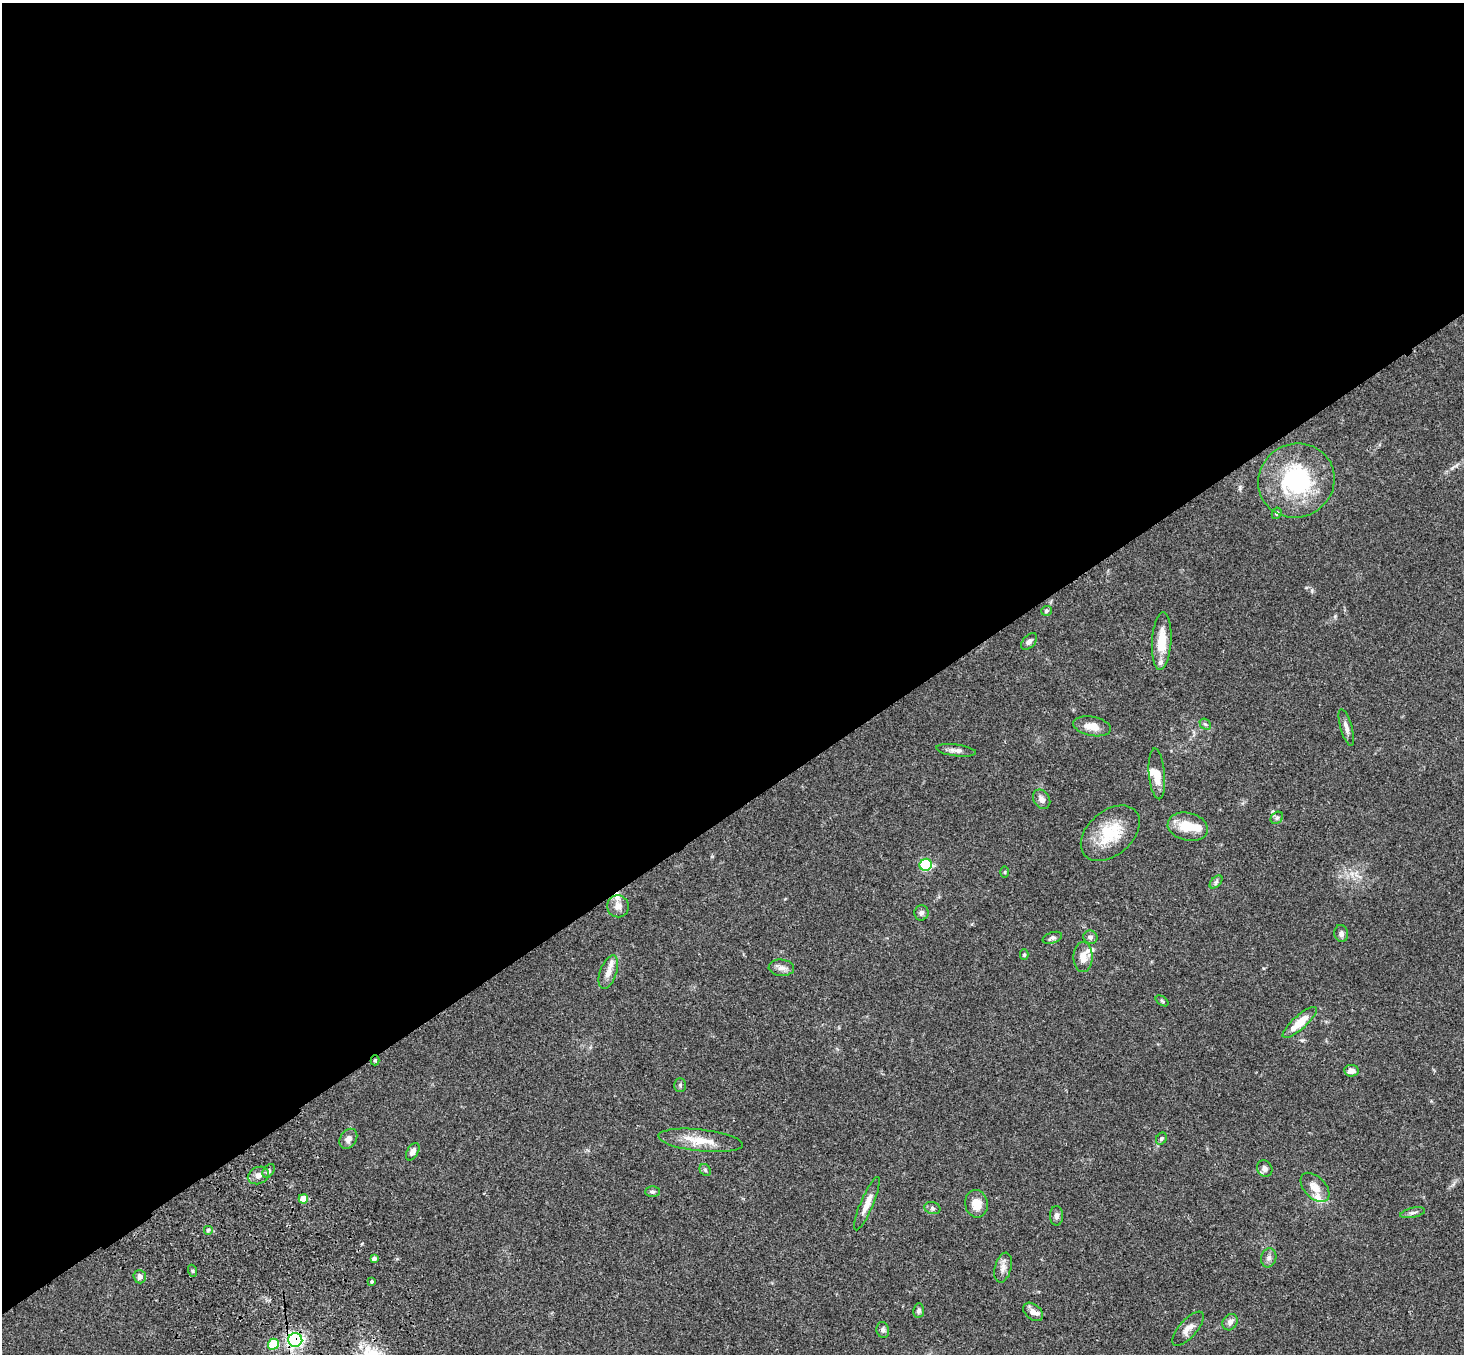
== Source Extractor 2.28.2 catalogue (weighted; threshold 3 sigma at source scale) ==
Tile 2 of 4 x 4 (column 2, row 1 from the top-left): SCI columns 1569-3030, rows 4429-5780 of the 6059 x 6016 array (HDU 1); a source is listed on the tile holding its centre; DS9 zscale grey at full resolution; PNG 1466 x 1356 px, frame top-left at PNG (2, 3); each listed source drawn as its Kron ellipse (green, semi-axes under 4 px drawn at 4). Shown black and unused: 60% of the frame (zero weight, under 3 of 4 exposures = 6% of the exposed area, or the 3 px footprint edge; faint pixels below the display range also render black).
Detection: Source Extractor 2.28.2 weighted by HDU 2 'WHT'; one run over the whole footprint, this tile lists its part. Background 0.0606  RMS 0.0057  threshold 0.0254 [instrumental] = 3 sigma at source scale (4.5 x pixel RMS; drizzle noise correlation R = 1.50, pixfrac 1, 0.05/0.05 arcsec/px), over >= 5 px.
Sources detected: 68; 2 inside a brighter object's white glare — neither listed nor drawn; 5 inside a brighter listed object's ellipse — not listed separately; the other 61 listed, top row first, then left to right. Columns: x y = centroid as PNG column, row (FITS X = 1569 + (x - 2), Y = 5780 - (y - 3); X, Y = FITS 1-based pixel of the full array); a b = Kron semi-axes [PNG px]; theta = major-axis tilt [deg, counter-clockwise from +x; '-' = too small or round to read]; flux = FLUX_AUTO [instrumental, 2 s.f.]
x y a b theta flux
1296 480 39 36 29 54
1277 513 6 5 - 1
1046 611 5 5 - 0.93
1162 641 29 9 87 12
1029 642 10 6 46 1.7
1205 724 6 4 -43 0.98
1092 726 19 9 -11 6.8
1346 727 19 5 -74 2.9
956 750 20 6 -7 2.8
1157 774 25 8 -85 6
1042 799 10 8 -55 2.7
1277 818 7 5 44 1.2
1188 827 20 14 -14 12
1110 833 34 22 41 22
926 865 6 6 - 42
1005 872 5 3 - 0.55
1216 882 8 4 45 1.2
618 906 11 11 - 3.9
921 913 7 7 - 1.6
1341 933 8 7 - 1.9
1090 937 7 6 - 1.6
1052 938 10 5 19 1.5
1024 955 5 4 - 0.7
1083 957 15 9 -90 5.5
781 968 13 8 -3 2.7
608 972 17 8 70 5
1162 1001 7 4 -37 0.74
1300 1022 22 7 42 10
375 1060 5 4 - 0.82
1351 1071 7 6 - 3.4
680 1085 7 5 90 1
348 1139 11 8 56 2.8
1161 1139 6 5 - 0.88
700 1140 42 11 -6 12
413 1152 9 5 61 2.5
1265 1169 8 7 - 2.3
705 1170 6 5 - 0.9
269 1171 7 5 53 1.2
258 1175 11 8 22 3
1315 1187 17 10 -46 5.7
652 1192 7 5 0 1.2
303 1199 5 4 - 8.9
867 1204 29 6 67 6.3
976 1204 14 11 -79 7
932 1208 8 6 -17 1.3
1413 1213 13 5 13 1.7
1056 1216 10 6 89 2.1
208 1230 5 5 - 0.8
374 1258 4 3 - 1.9
1269 1258 9 7 74 2
1003 1268 15 8 76 3.4
193 1271 6 4 -71 0.75
140 1277 6 6 - 2.1
372 1281 4 3 - 0.69
919 1311 7 5 82 1.6
1033 1312 11 7 -38 3.5
1230 1322 9 7 56 2.6
1188 1329 21 9 48 4.3
883 1330 8 6 -78 1.5
295 1340 7 7 - 120
273 1344 6 5 - 23
Overlapping masked pixels (flux is a lower limit): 2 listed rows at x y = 375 1060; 295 1340